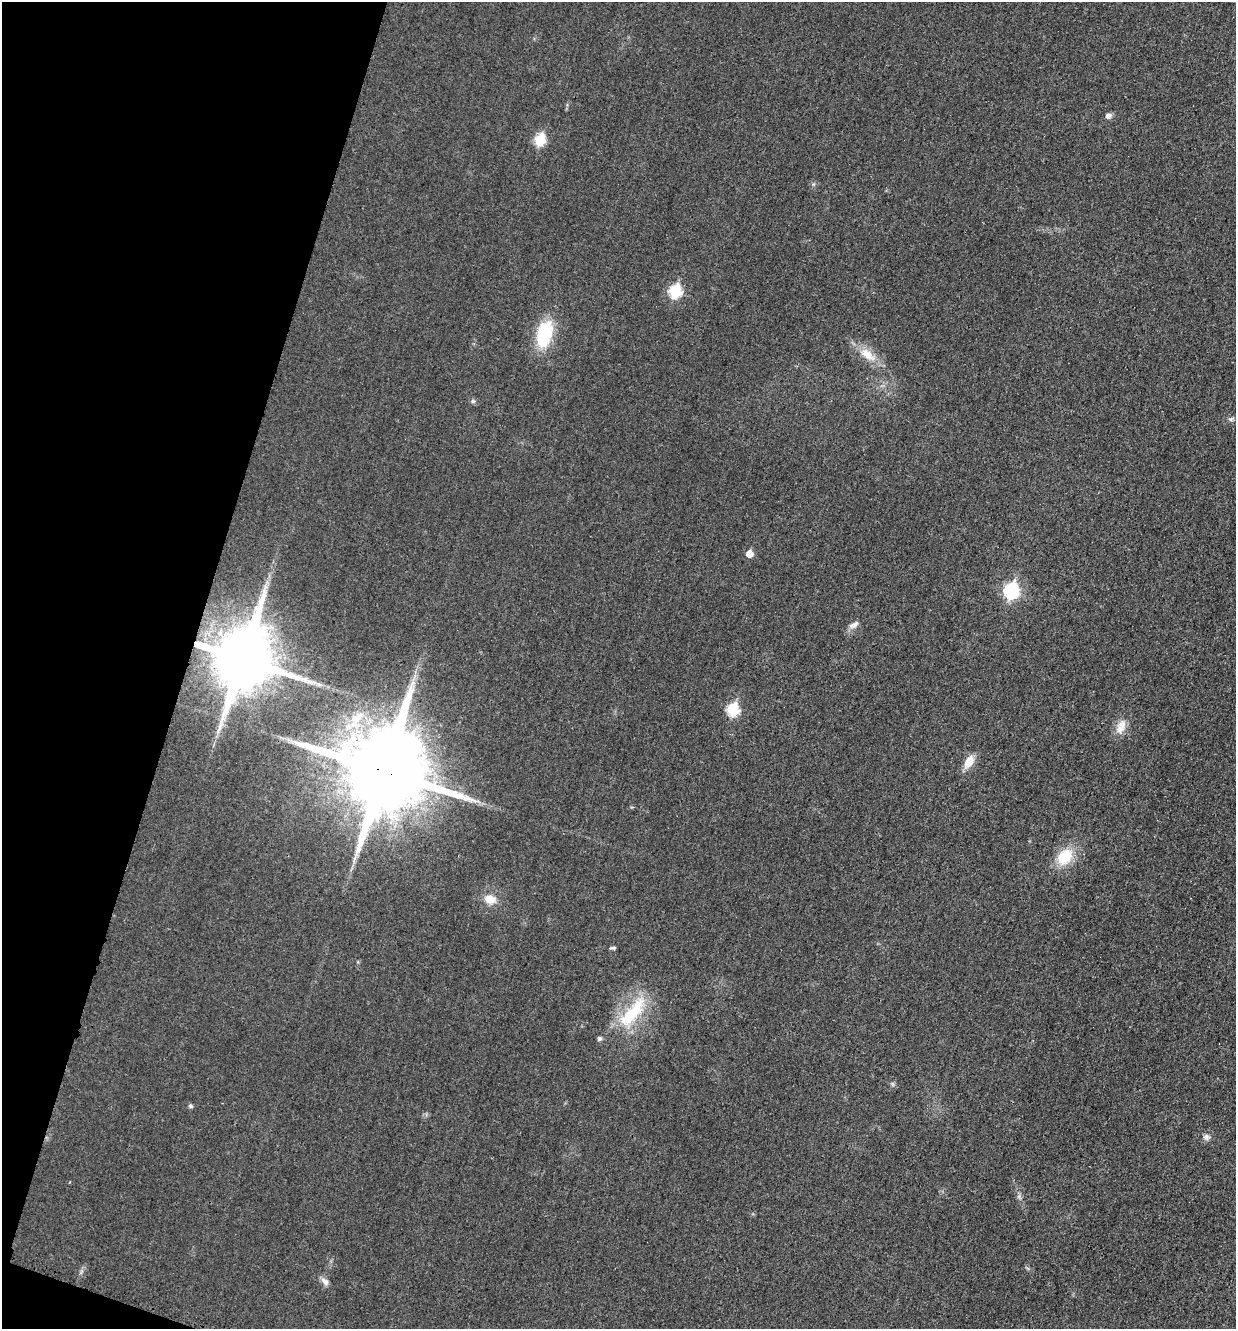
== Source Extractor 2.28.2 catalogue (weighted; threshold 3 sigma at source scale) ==
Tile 9 of 4 x 4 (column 1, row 3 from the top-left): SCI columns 151-1384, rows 1346-2672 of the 5360 x 5349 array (HDU 1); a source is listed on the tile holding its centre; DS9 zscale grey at full resolution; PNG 1238 x 1331 px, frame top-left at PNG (2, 2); no overlay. Shown black and unused: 15% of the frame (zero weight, under 3 of 4 exposures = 2% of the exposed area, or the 3 px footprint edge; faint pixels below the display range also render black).
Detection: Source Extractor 2.28.2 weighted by HDU 2 'WHT'; one run over the whole footprint, this tile lists its part. Background 0.0259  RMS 0.0063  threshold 0.0282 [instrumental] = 3 sigma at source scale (4.5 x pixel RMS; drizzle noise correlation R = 1.50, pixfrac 1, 0.05/0.05 arcsec/px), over >= 5 px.
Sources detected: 24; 1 inside a brighter listed object's ellipse — not listed separately; the other 23 listed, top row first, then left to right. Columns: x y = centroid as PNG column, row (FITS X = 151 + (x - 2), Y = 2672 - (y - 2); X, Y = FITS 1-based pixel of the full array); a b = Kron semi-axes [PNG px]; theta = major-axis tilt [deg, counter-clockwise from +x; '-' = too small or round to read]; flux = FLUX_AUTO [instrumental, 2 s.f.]
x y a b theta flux
1108 116 8 6 20 2.2
540 140 7 6 - 34
675 291 7 6 - 49
544 334 32 17 75 31
868 354 25 11 -39 11
473 401 6 5 - 1.2
1231 419 7 5 20 1.4
749 554 6 5 - 6.6
1011 591 8 7 - 91
854 625 14 6 26 3.1
242 659 19 16 71 5300
733 710 7 6 - 45
357 717 21 12 34 13
1121 727 22 11 69 7.1
969 762 15 9 59 8.3
384 771 24 23 - 9900
1064 857 23 16 50 18
490 899 13 10 -16 7.8
613 948 8 4 1 0.99
632 1013 53 17 50 33
190 1106 5 5 - 1.3
1206 1137 8 8 - 2.3
325 1281 12 7 -45 2.9
Overlapping masked pixels (flux is a lower limit): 2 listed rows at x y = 242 659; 384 771